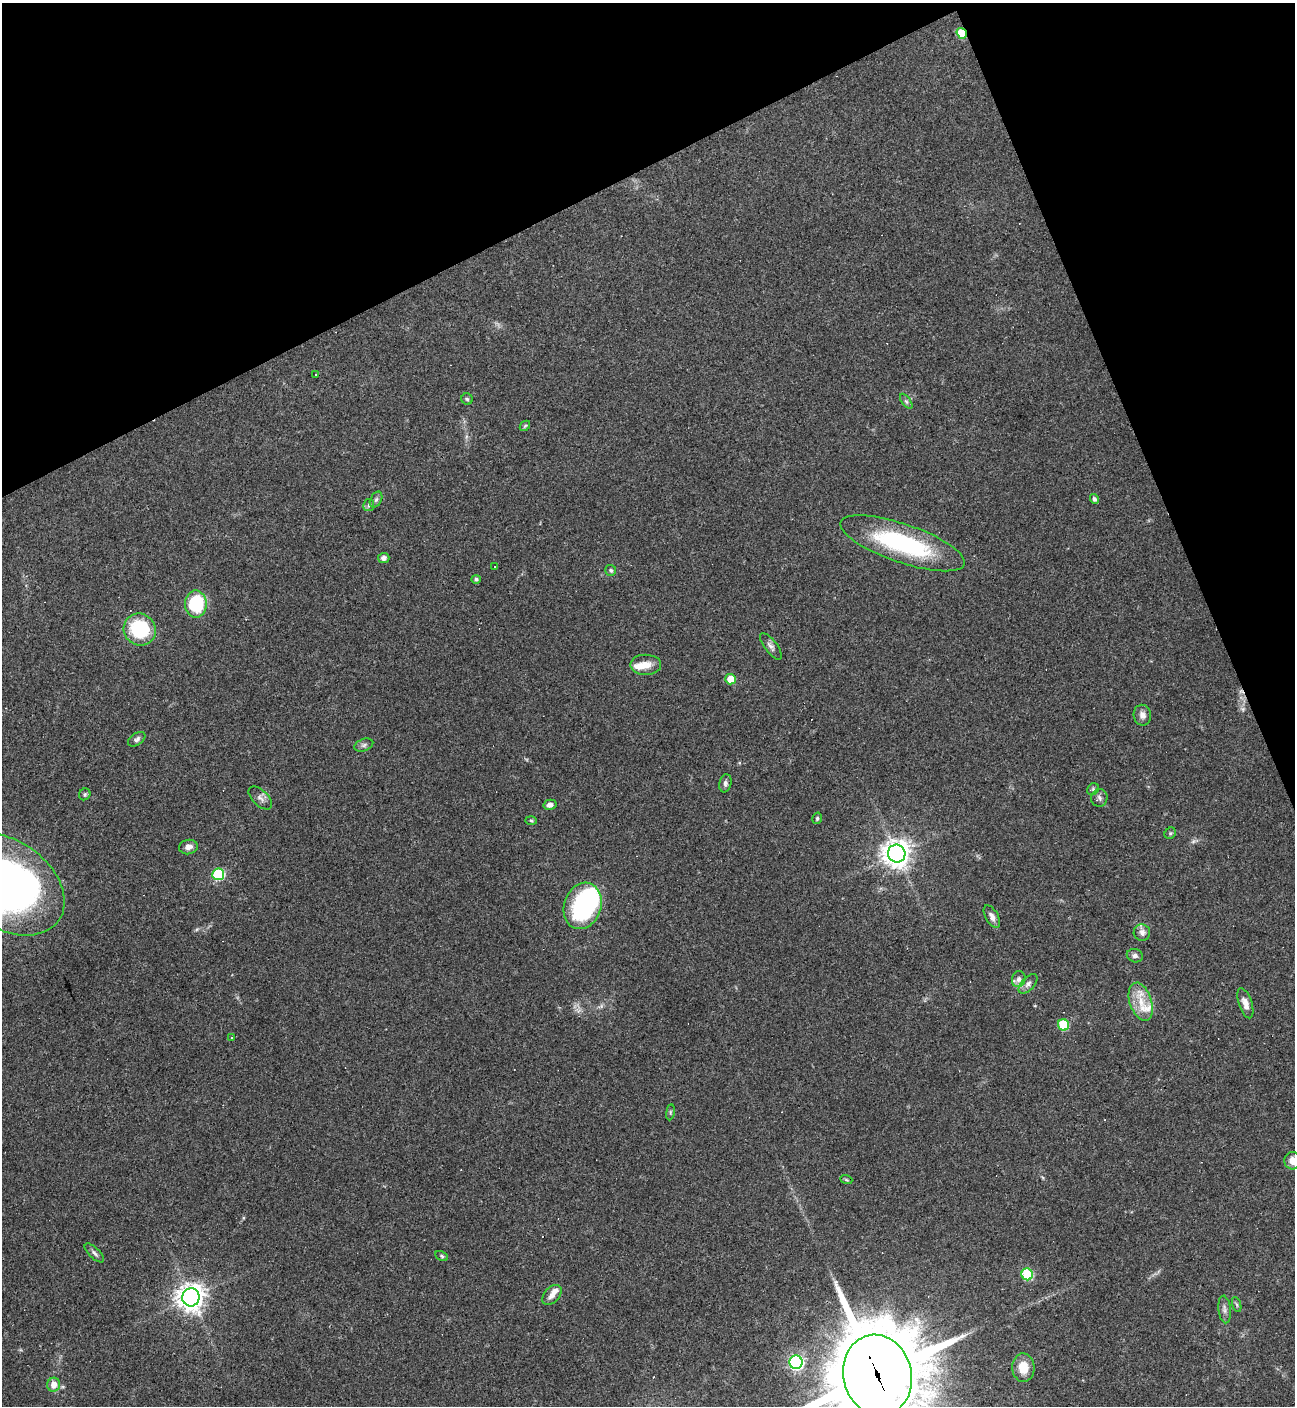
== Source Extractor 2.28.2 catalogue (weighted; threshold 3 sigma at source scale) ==
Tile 3 of 4 x 4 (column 3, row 1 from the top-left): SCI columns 2868-4160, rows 4212-5615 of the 5603 x 5615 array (HDU 1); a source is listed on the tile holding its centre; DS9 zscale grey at full resolution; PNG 1297 x 1408 px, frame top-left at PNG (2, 3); each listed source drawn as its Kron ellipse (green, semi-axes under 4 px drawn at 4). Shown black and unused: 21% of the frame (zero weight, under 3 of 4 exposures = <1% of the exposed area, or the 3 px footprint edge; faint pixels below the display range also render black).
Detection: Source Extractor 2.28.2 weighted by HDU 2 'WHT'; one run over the whole footprint, this tile lists its part. Background 0.0486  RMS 0.0051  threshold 0.0231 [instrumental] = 3 sigma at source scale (4.5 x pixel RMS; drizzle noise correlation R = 1.50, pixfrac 1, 0.05/0.05 arcsec/px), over >= 5 px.
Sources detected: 68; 1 inside a brighter object's white glare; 6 cosmic-ray / hot-pixel residue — neither listed nor drawn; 3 inside a brighter listed object's ellipse — not listed separately; the other 58 listed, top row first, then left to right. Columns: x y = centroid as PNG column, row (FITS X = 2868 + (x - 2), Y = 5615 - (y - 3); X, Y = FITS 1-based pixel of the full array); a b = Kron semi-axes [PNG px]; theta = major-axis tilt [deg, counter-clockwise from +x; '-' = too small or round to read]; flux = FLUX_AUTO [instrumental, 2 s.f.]
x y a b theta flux
962 33 6 4 -55 16
316 375 2 2 - 0.35
467 399 6 5 - 0.79
906 401 9 4 -54 1.1
525 426 6 4 44 0.66
1094 499 5 4 - 1.6
376 500 8 5 62 1.3
369 505 6 5 - 0.97
902 543 65 19 -19 65
384 558 6 5 - 2
494 567 2 2 - 0.43
611 570 5 5 - 0.99
476 579 4 4 - 1.2
196 604 13 11 -90 32
140 630 16 15 - 32
771 646 16 6 -53 2.1
646 665 15 10 0 5.8
731 679 5 5 - 9.4
1142 715 10 8 -79 2.8
137 739 10 6 35 1.5
364 745 10 6 20 1.4
725 783 9 6 78 1.5
1093 789 6 5 - 0.93
85 794 6 5 - 0.89
260 798 14 7 -43 2.5
1099 798 9 8 - 1.8
550 805 6 5 - 2.5
817 818 6 4 75 0.78
531 821 5 3 - 0.61
1170 833 6 5 - 0.78
188 847 9 7 13 2.9
897 854 9 8 - 550
218 874 6 6 - 44
6 884 63 44 -35 250
583 906 23 18 71 64
992 917 12 6 -60 2.6
1142 933 8 8 - 2.4
1135 956 8 6 -13 1.8
1019 979 8 6 76 2.2
1028 984 12 6 46 2.1
1141 1002 20 11 -71 9.1
1245 1003 15 6 -72 3.7
1063 1025 6 5 - 29
231 1037 3 2 - 0.3
670 1112 8 4 82 0.81
1293 1161 8 8 - 4.7
846 1179 6 4 -20 0.66
94 1253 12 5 -44 1.6
442 1256 6 4 -28 0.81
1027 1274 6 5 - 39
552 1295 12 7 47 3.3
191 1297 9 8 - 520
1237 1305 8 3 -71 0.8
1225 1309 14 6 -84 2.2
796 1362 7 6 - 120
1023 1368 14 11 -87 9
877 1375 41 34 -77 7300
54 1385 7 6 - 4.8
Overlapping masked pixels (flux is a lower limit): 2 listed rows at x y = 962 33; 877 1375
Isophote crosses this tile's border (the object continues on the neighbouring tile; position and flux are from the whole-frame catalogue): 3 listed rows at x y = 6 884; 1293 1161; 877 1375